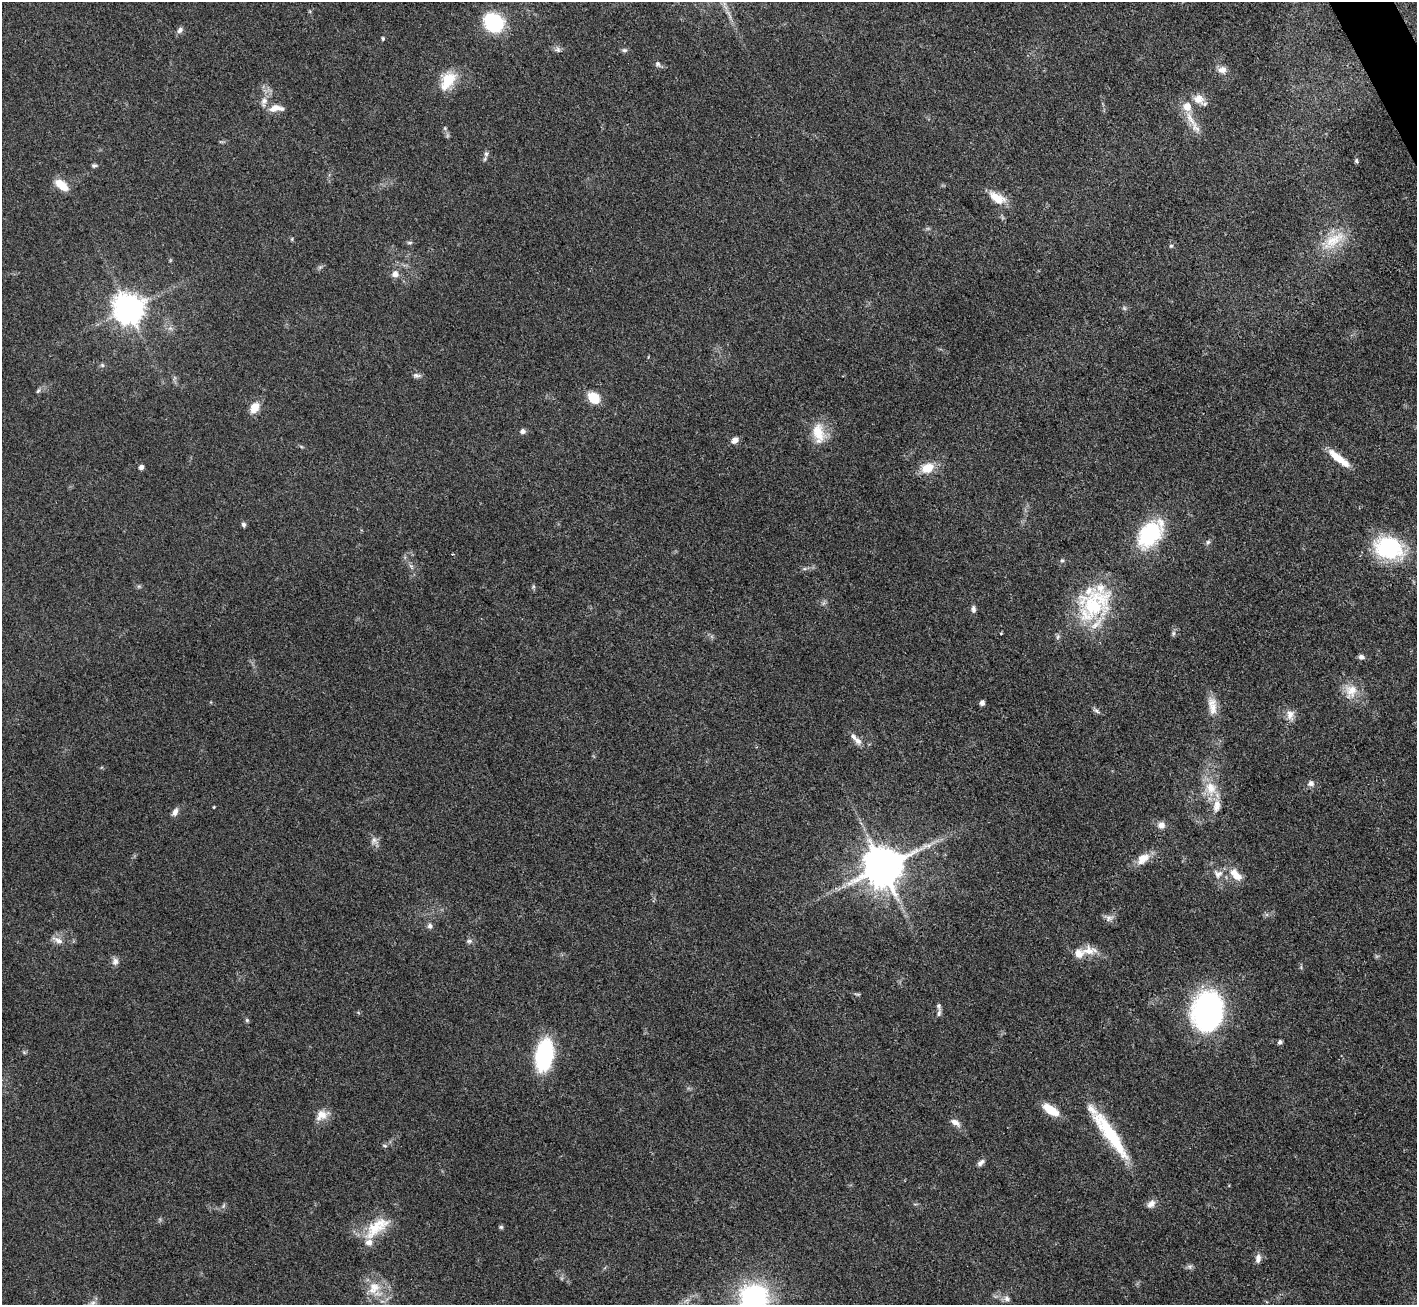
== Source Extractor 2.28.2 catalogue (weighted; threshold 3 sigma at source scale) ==
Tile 10 of 4 x 4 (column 2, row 3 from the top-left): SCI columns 1416-2830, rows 1590-2892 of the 5663 x 5651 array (HDU 1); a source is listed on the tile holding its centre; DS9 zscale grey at full resolution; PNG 1419 x 1307 px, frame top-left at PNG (2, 2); no overlay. Shown black and unused: <1% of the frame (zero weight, under 3 of 4 exposures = <1% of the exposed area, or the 3 px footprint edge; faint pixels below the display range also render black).
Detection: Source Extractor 2.28.2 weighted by HDU 2 'WHT'; one run over the whole footprint, this tile lists its part. Background 0.0509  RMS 0.0048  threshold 0.0218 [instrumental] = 3 sigma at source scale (4.5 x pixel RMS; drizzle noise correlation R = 1.50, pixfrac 1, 0.05/0.05 arcsec/px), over >= 5 px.
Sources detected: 102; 1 too faint to see at this stretch — not listed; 6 inside a brighter listed object's ellipse — not listed separately; the other 95 listed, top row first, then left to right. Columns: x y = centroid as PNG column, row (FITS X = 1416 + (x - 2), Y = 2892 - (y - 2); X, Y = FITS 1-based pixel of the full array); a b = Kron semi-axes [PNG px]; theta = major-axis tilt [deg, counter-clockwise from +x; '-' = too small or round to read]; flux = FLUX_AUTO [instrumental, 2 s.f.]
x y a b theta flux
493 22 16 14 -36 44
180 30 9 7 50 1.8
383 38 5 4 - 0.7
558 50 8 7 - 1.6
624 50 8 5 -8 1.1
658 64 9 7 -56 1.5
1222 70 10 8 9 3.3
448 80 24 16 58 13
1198 99 16 12 -31 5.4
264 102 16 8 80 4.4
276 108 18 8 2 5.3
1190 118 26 8 -58 7.6
486 154 8 6 -90 1.5
1356 161 7 5 79 0.85
94 165 6 5 - 1
62 185 18 9 -38 7.4
997 198 25 12 -31 8.4
292 239 5 4 - 0.57
1333 240 40 16 36 16
410 243 8 4 0 0.84
1171 246 5 4 - 0.72
320 267 7 4 18 0.91
395 274 8 8 - 3.1
1124 308 6 4 -46 0.82
128 309 9 9 - 790
102 365 6 6 - 0.93
417 375 11 6 -1 1.6
38 391 7 4 53 0.92
594 398 11 9 -41 12
255 407 14 10 53 5.9
522 431 7 7 - 1.5
819 433 28 15 -78 12
735 440 8 6 44 3
1339 458 31 8 -39 10
141 467 5 4 - 2.1
927 468 14 10 26 9.7
244 525 6 5 - 1.1
1150 534 32 19 49 43
1208 542 7 5 62 1.1
1388 548 32 23 -16 43
1062 560 5 5 - 0.75
411 566 8 5 -45 1.2
804 569 6 4 18 0.85
139 586 7 4 18 0.77
1094 604 51 37 41 47
973 609 9 6 -85 1.6
1173 633 7 5 70 1.1
1361 657 7 6 - 1.7
1351 691 22 18 76 8.9
982 703 5 4 - 2.2
1213 708 29 11 -83 7
1097 711 9 5 -28 1.3
1290 715 15 10 -88 3.9
858 741 11 8 -54 2.8
1311 783 9 8 - 2
1211 788 22 15 -74 12
214 807 3 3 - 0.47
175 812 10 6 63 2.5
1161 825 9 8 - 3.2
374 841 10 9 - 2.5
929 845 14 6 28 3.3
1143 859 19 11 40 6.5
883 867 11 11 - 1900
1218 874 14 12 -19 4.9
1236 875 20 10 -48 7
1108 918 12 9 1 2.5
430 926 7 7 - 1.5
57 940 19 7 -27 3.4
469 941 8 5 9 1.2
1088 951 23 13 6 7.3
115 961 11 8 83 2.3
857 994 9 3 -4 0.73
939 1006 10 6 -73 1.3
1207 1011 38 29 84 110
247 1020 6 5 - 0.75
1280 1042 5 4 - 1.6
24 1052 6 4 -44 0.67
544 1055 22 12 80 71
1051 1110 19 8 -35 10
322 1115 18 12 26 5.3
955 1122 15 7 -32 3
1110 1134 68 13 -55 33
385 1146 7 5 -8 0.88
981 1163 11 6 43 1.9
1151 1204 12 9 42 2.9
223 1206 8 4 60 1
376 1227 42 17 38 17
501 1227 6 5 - 0.79
1258 1258 12 7 84 2.6
1190 1267 9 6 -6 1.3
374 1288 20 16 53 10
754 1298 26 25 - 81
1007 1299 11 7 -58 2.1
686 1300 10 3 21 1.3
92 1303 11 6 52 2.1
Isophote crosses this tile's border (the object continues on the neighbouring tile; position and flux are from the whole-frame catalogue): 2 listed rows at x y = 754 1298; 92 1303